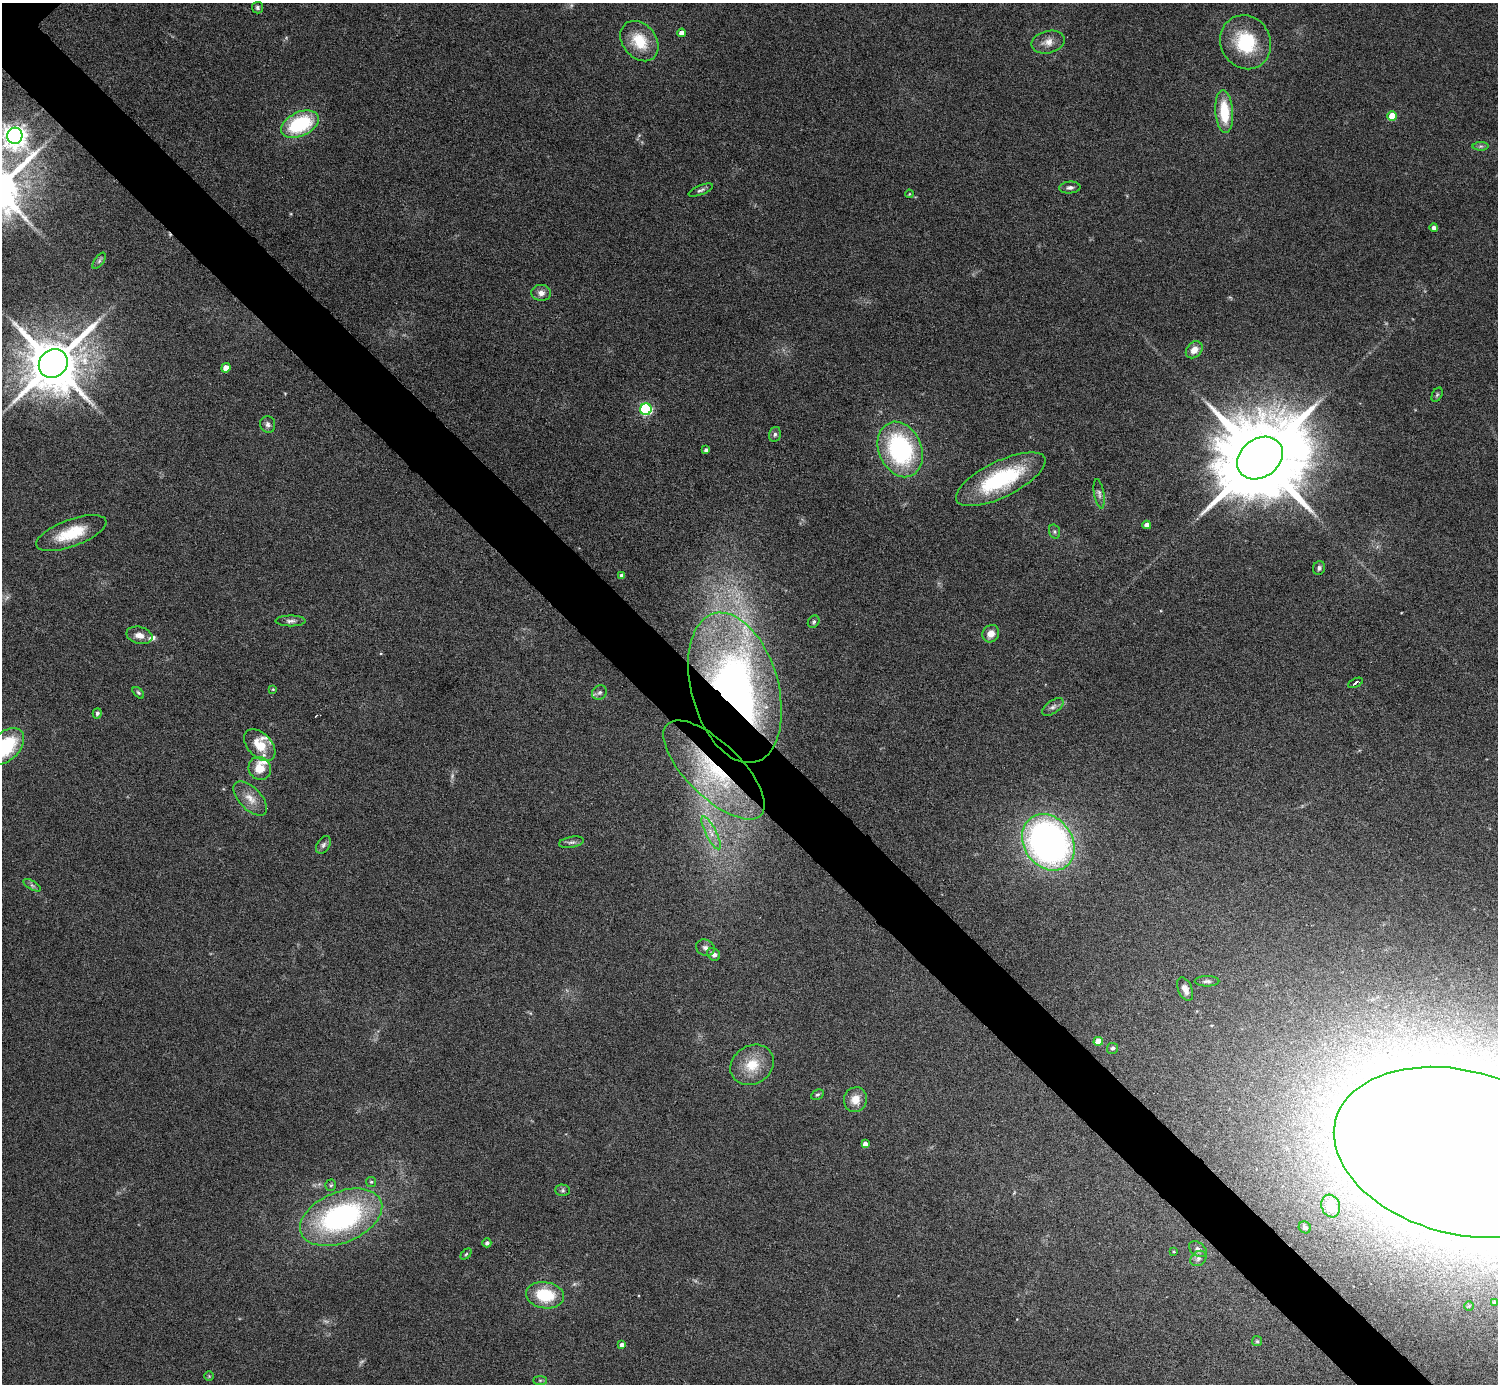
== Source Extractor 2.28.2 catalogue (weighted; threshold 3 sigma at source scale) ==
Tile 6 of 4 x 4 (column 2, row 2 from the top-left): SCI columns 1497-2992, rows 3064-4445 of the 5983 x 5982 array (HDU 1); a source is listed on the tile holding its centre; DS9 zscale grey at full resolution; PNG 1500 x 1386 px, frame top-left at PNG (2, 3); each listed source drawn as its Kron ellipse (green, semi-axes under 4 px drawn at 4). Shown black and unused: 5% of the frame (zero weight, under 4 of 8 exposures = <1% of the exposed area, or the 3 px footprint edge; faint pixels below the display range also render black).
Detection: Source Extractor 2.28.2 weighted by HDU 2 'WHT'; one run over the whole footprint, this tile lists its part. Background 0.0717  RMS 0.0044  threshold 0.0178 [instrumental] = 3 sigma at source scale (4.09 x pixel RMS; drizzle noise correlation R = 1.36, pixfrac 0.8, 0.05/0.05 arcsec/px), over >= 5 px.
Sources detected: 91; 5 too faint to see at this stretch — neither listed nor drawn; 3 inside a brighter listed object's ellipse — not listed separately; the other 83 listed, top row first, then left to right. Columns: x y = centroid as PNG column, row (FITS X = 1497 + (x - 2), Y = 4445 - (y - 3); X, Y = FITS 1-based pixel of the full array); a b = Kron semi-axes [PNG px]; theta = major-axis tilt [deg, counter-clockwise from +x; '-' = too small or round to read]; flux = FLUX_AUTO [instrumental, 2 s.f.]
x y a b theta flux
258 8 6 5 - 0.85
682 33 4 4 - 2.5
639 41 22 16 -51 12
1048 42 17 11 13 4
1246 42 27 25 -62 23
1224 112 21 9 -86 14
1392 116 4 4 - 9.4
300 124 20 12 25 30
15 136 8 8 - 360
1481 146 8 4 1 0.84
1070 188 10 6 5 1.3
701 190 13 4 21 1.2
909 194 4 3 - 0.32
1434 228 4 4 - 1.3
99 261 9 4 55 0.85
541 293 10 8 -7 2.3
1194 350 9 7 46 3.5
53 364 15 13 45 2800
226 368 5 4 - 5.1
1437 395 8 5 64 0.73
646 409 6 5 - 59
268 424 8 7 - 1.4
775 434 7 5 75 0.95
900 449 29 21 -67 55
706 450 4 4 - 1
1260 458 25 19 38 8400
1001 479 49 18 26 36
1099 494 15 5 -80 1.4
1147 525 4 4 - 2.5
1055 532 7 5 -73 0.83
71 533 37 13 20 14
1319 568 7 6 - 1
622 576 4 4 - 2
291 621 15 5 0 1.6
814 622 6 5 - 0.78
991 634 9 8 - 3.3
139 635 13 8 -14 3.3
1355 683 8 3 26 1.5
735 688 77 43 -74 210
273 689 4 4 - 0.39
138 693 7 4 -45 0.67
599 693 8 7 - 1.1
1053 707 12 6 34 1.5
97 713 5 4 - 0.79
260 745 19 12 -46 9.2
5 747 22 14 42 32
260 768 12 11 - 6.8
714 770 65 27 -44 49
250 798 21 11 -46 5
711 833 18 5 -63 3.5
571 842 13 5 9 1.3
1048 842 30 24 -55 170
323 845 10 6 58 1.3
32 885 10 4 -30 0.94
705 948 9 8 - 1.5
714 954 7 5 -41 1.8
1207 981 12 5 0 1.2
1185 989 12 7 -67 2.7
1098 1041 4 4 - 7
1113 1048 6 5 - 0.79
752 1065 23 19 34 10
817 1095 7 4 27 0.71
855 1100 12 11 - 4.9
865 1144 4 4 - 2.4
1461 1152 129 82 -15 3500
371 1182 5 5 - 0.6
331 1185 5 5 - 0.69
563 1190 7 5 -1 0.83
1331 1206 11 9 -71 7.2
341 1217 43 25 22 82
1305 1227 6 5 - 1.4
487 1243 4 4 - 1.2
1198 1249 10 6 -35 1.6
1174 1252 4 2 - 0.32
466 1254 6 4 45 0.52
1198 1258 9 7 40 1.3
545 1295 19 13 -8 17
1494 1302 4 3 - 0.49
1469 1306 4 4 - 0.41
1257 1341 5 5 - 0.58
622 1345 4 4 - 1.8
209 1376 5 5 - 0.44
540 1380 7 4 0 0.73
Overlapping masked pixels (flux is a lower limit): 3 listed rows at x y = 735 688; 714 770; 1461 1152
Isophote crosses this tile's border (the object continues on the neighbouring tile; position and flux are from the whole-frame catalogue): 3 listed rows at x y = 15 136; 5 747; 1461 1152